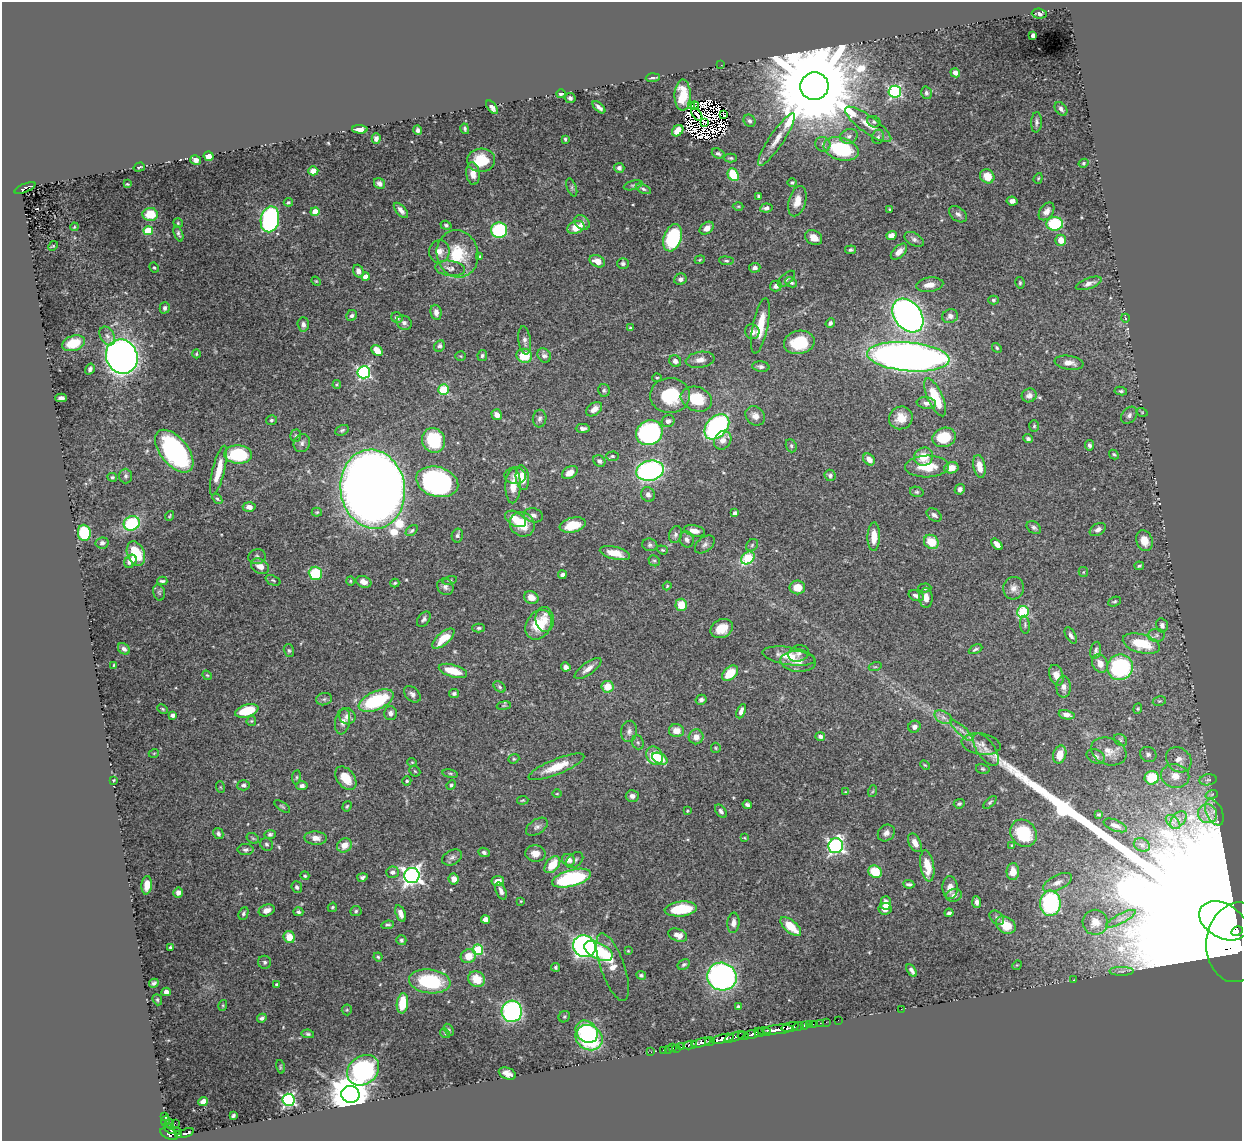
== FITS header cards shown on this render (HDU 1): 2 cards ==
NAXIS1  =                 1240
NAXIS2  =                 1139

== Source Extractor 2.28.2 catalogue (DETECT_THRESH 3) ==
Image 1240 x 1139 px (HDU 1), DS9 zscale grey, 1 PNG px = 1 image px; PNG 1244 x 1143 px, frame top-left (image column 1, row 1139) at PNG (2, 2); each listed source drawn as its Kron ellipse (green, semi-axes under 4 px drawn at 4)
Background 0.621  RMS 0.014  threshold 0.0416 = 3 sigma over >= 5 px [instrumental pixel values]
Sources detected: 533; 17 with non-positive FLUX_AUTO (blend fragments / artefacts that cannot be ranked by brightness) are neither listed nor drawn; of the other 516, the 500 brightest by FLUX_AUTO listed and drawn (16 fainter detections omitted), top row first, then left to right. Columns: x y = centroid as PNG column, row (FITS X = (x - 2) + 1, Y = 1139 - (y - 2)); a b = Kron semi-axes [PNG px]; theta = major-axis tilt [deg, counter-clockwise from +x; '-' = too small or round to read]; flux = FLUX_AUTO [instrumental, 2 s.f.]
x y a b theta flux
1039 14 7 5 -4 3.1
1033 35 4 4 - 4.7
721 65 2 2 - 15
955 73 5 4 - 4.7
653 78 7 2 4 1.5
814 86 14 14 - 26000
895 92 6 6 - 130
926 93 6 5 - 2.1
561 94 4 3 - 2.1
683 95 15 8 90 22
570 98 5 5 - 2.5
695 105 4 3 - 1
692 106 3 2 - 0.82
492 107 8 4 -52 3.9
599 107 8 3 -43 3
1061 109 8 5 -50 2.8
697 114 7 2 -51 3.2
724 115 3 2 - 0.75
749 121 6 5 - 2.4
705 122 3 3 - 1.9
874 122 7 5 -25 1.9
1036 122 10 5 86 2.9
868 124 28 8 -36 14
360 129 8 4 -2 6.8
465 129 5 3 - 1.6
418 130 4 4 - 2.4
678 131 6 5 - 11
849 136 9 7 19 4
878 137 7 6 - 2.4
376 138 5 4 - 3.3
565 139 3 3 - 1.3
777 139 31 7 56 13
823 144 8 7 - 3.3
841 149 18 11 -17 70
718 154 6 5 - 2.2
209 156 5 4 - 12
730 158 6 4 -1 1.7
196 160 5 4 - 4
481 160 14 12 3 28
1084 163 5 4 - 1.3
139 167 6 3 18 1.2
619 168 5 5 - 2.7
313 171 5 4 - 5.5
473 174 11 6 -84 8.1
733 175 6 5 - 38
987 176 7 6 - 15
1038 178 6 4 69 1.2
379 183 6 5 - 3.3
792 183 5 4 - 1.4
127 184 3 2 - 0.85
633 185 10 4 16 2
572 187 9 4 -70 2.3
25 188 11 4 22 180
643 189 8 4 -25 2.1
758 196 4 3 - 1.5
797 201 15 8 74 12
1012 201 5 4 - 3.9
288 202 4 3 - 1.2
738 206 5 3 - 0.96
766 208 6 4 7 2.9
890 209 3 2 - 0.79
401 210 9 4 -49 4.5
1046 211 10 6 53 5.1
315 212 4 4 - 12
150 214 7 6 - 26
958 214 10 6 -39 3.6
270 219 13 9 78 170
582 222 8 6 -36 3.9
178 223 5 5 - 1.2
1055 224 8 7 - 47
446 225 5 4 - 1.6
74 227 4 3 - 0.82
576 227 9 6 21 16
707 228 8 5 38 5.4
499 230 8 7 - 87
148 231 5 4 - 39
178 233 8 4 -69 2.2
891 236 5 4 - 6.8
673 238 14 8 71 85
814 238 9 7 -33 8.3
914 239 10 6 -30 3.4
1061 240 5 5 - 11
53 246 5 4 - 0.97
851 250 5 4 - 2.2
439 252 11 10 - 7.1
899 252 10 5 44 6.8
457 254 24 20 -76 38
480 257 4 3 - 1.4
700 260 5 4 - 0.99
597 261 8 5 -22 8.7
726 261 7 4 -5 1.7
623 263 6 5 - 2.4
154 267 5 4 - 1.2
450 268 15 7 -7 5.2
755 268 6 4 4 3.6
358 271 6 5 - 5.1
365 277 4 4 - 7.9
680 279 6 5 - 3.1
786 279 10 5 42 2.9
316 281 5 4 - 0.93
791 282 6 4 -26 2.7
1020 283 6 4 -78 1.3
1089 283 13 5 20 4.9
930 285 14 7 7 8.8
776 286 6 5 - 4.4
993 300 5 4 - 1.5
165 308 6 5 - 2.2
436 312 8 5 -80 5
352 316 6 5 - 2.4
908 316 18 13 -52 490
950 316 8 6 22 4.2
397 317 6 5 - 3.2
1125 318 4 3 - 0.85
404 323 8 6 -30 3
830 323 5 4 - 2.5
303 324 7 6 - 3.2
760 326 28 7 78 23
630 328 4 3 - 1.1
752 332 7 7 - 4.7
107 336 10 7 -62 4.1
525 340 14 6 -83 4.1
799 342 15 11 12 37
73 343 12 7 17 26
439 346 6 5 - 2.9
997 348 5 4 - 1.2
377 350 6 5 - 11
196 354 4 3 - 1
544 355 7 6 - 3.8
461 356 5 4 - 1
482 356 5 4 - 2
524 356 8 7 - 25
122 357 17 15 -62 660
908 357 41 14 -5 760
700 360 14 8 8 6.7
675 361 6 5 - 3.6
1069 363 14 6 -9 7.7
761 367 9 5 -7 2.6
90 369 6 4 56 2.3
364 372 6 6 - 160
657 378 4 4 - 1.1
337 384 4 4 - 1.1
444 390 5 5 - 46
604 390 6 5 - 1.9
1121 391 6 4 -9 1.6
670 395 20 17 1 46
1029 395 7 7 - 3.9
935 397 20 7 -66 36
61 398 6 4 0 3.1
696 399 16 12 -19 35
926 403 10 6 -8 4.1
594 409 9 6 37 7.1
1142 412 5 3 - 0.87
497 415 5 5 - 5.1
1129 415 9 7 49 3.2
755 416 10 8 -40 6.7
901 418 12 11 - 13
540 419 9 7 82 3.3
271 420 5 5 - 1.6
668 421 7 5 17 3.9
1034 426 6 5 - 1.4
717 427 14 10 46 190
583 428 7 4 1 3.4
342 430 7 5 27 1.7
649 433 14 12 31 160
296 436 6 5 - 1.6
944 437 12 9 18 32
1028 439 5 4 - 2.4
434 440 13 11 -65 47
723 440 10 8 57 7.8
302 443 9 8 - 3.2
1089 445 5 4 - 2.2
791 446 7 5 -70 1.5
174 451 25 13 -51 160
238 454 14 9 -4 68
1114 454 5 4 - 1.2
612 456 6 4 3 1.8
923 457 10 9 - 17
869 459 6 5 - 6.4
599 461 6 5 - 2.6
927 466 22 11 2 23
979 466 11 6 -79 9.5
951 468 7 5 13 10
218 470 25 6 76 19
650 471 14 10 11 230
570 473 8 5 33 8.3
830 475 6 5 - 2.4
126 476 7 6 - 2.3
515 476 10 8 -2 5.7
112 477 5 4 - 1.6
522 477 13 6 -84 15
437 482 21 14 -16 200
513 486 17 7 88 14
373 489 40 32 -81 2700
960 489 5 5 - 3.4
917 492 7 5 -14 1.7
648 494 7 6 - 3.4
217 499 6 4 -48 1.4
249 507 6 5 - 5
317 512 5 4 - 1.2
735 513 4 3 - 2.9
533 515 10 7 -15 4
934 515 8 5 -36 3.2
169 516 5 3 - 0.92
516 519 11 7 -29 14
132 523 8 7 - 61
522 524 13 11 -43 25
573 525 13 7 14 23
1034 527 8 5 -31 2.3
1098 530 9 6 31 3.2
412 531 7 4 40 1.9
694 531 10 5 -11 7.2
84 533 8 6 -82 71
457 535 7 5 78 2.8
675 535 9 6 72 2.6
874 537 14 6 88 12
687 539 8 6 -66 3.4
1144 541 10 8 -69 11
931 542 8 6 -39 19
102 543 6 5 - 2.8
705 544 11 7 38 3.3
997 544 7 4 -48 5.6
650 545 7 6 - 2.4
752 545 7 5 46 1.8
662 550 6 4 -19 1.4
615 553 15 6 -14 13
136 554 13 8 -68 28
257 557 9 7 13 2.9
748 558 7 5 40 54
130 561 7 5 52 6.3
654 561 6 5 - 1.5
260 566 10 7 -30 8
1139 566 5 3 - 1.5
1083 572 5 4 - 1.2
315 573 6 6 - 44
562 575 4 4 - 2.7
273 580 8 4 -22 1.7
450 580 7 4 12 1.4
162 581 5 3 - 1.8
350 581 4 4 - 1.1
364 582 8 5 -22 4.9
395 583 5 3 - 1.5
667 586 4 4 - 1.1
445 587 9 7 -52 3.3
797 587 8 7 - 12
925 588 6 4 1 1.8
1013 588 11 10 - 6
159 592 8 5 -75 1.8
916 596 8 5 -18 3.8
531 597 7 6 - 9.5
926 598 10 6 -86 7.5
1114 602 6 4 22 1.4
681 605 6 5 - 19
1023 612 6 5 - 67
424 619 8 5 54 2.7
545 619 12 9 -83 9.1
539 625 16 12 57 30
1025 625 9 5 -85 1.8
1162 625 7 6 - 3.3
479 628 6 4 0 1.9
722 628 12 9 25 15
1071 635 9 5 -60 3.1
1157 635 8 6 1 3.3
443 639 14 6 41 19
1141 644 19 9 -15 36
124 649 6 5 - 3
975 649 7 3 26 1.8
1096 650 9 5 77 2.7
289 651 6 5 - 1.7
799 653 10 8 15 4.4
789 656 27 9 -9 18
798 661 18 10 -5 9.4
1100 663 9 7 -63 8.3
114 665 3 2 - 0.76
566 667 5 4 - 4.3
875 667 6 4 18 1.3
1120 667 13 12 - 93
588 669 16 6 36 6.4
453 671 14 6 -17 21
730 673 9 6 45 23
207 675 5 4 - 1.1
1056 675 10 7 -71 9.1
500 687 7 5 -42 1.7
607 687 6 6 - 17
1064 687 10 7 89 5.2
454 693 5 4 - 2.4
412 694 9 6 -45 3.6
324 699 8 6 13 2.6
701 700 5 5 - 2.4
376 701 18 9 24 80
1159 701 7 4 10 1.5
504 706 7 3 9 0.99
163 709 5 3 - 1.2
1138 709 5 4 - 1.2
247 711 12 6 17 36
741 711 7 4 66 4.5
390 713 7 6 - 4.1
173 715 4 3 - 4
1067 715 8 4 -12 4.9
347 716 8 8 - 5.7
943 717 9 6 -30 4.3
251 721 5 4 - 1.1
342 721 13 7 80 5.1
914 727 6 5 - 3.9
961 730 14 4 -43 4.8
629 731 10 8 84 4.3
676 731 7 6 - 9.7
820 736 5 4 - 3.3
696 737 7 7 - 7.1
1121 740 7 5 -37 1.8
638 742 7 5 -70 1.8
981 744 20 10 -9 8.7
716 748 5 4 - 1.2
986 750 19 8 -55 7.6
1109 751 18 13 -20 12
154 753 5 3 - 0.77
1060 754 9 6 75 13
1148 754 8 7 - 2.8
654 756 9 7 -60 30
1095 756 9 7 -24 4
514 759 6 4 20 1.2
660 759 8 5 -28 12
1179 760 14 11 -44 9.4
412 762 4 4 - 1
925 765 5 3 - 1
556 767 30 7 22 21
983 769 7 5 -16 1.5
415 771 6 5 - 1.1
450 774 8 4 -9 1.6
1175 776 14 11 -11 12
296 777 7 3 82 1.3
346 778 13 8 -53 17
1152 778 7 6 - 34
113 780 4 3 - 0.97
1208 780 9 5 8 2.3
407 781 5 4 - 1.4
243 785 6 5 - 2.7
451 785 5 4 - 1.6
302 786 5 4 - 3.3
220 787 6 3 -70 1
873 791 6 4 70 1
845 792 4 4 - 0.76
557 794 4 3 - 0.77
1212 794 6 4 20 1.2
632 796 6 6 - 3.5
523 800 6 3 6 1.1
990 802 8 4 44 1.6
959 804 5 4 - 1.8
747 805 4 3 - 2.7
282 806 9 4 -35 1.5
347 806 5 4 - 1.2
687 811 4 3 - 0.9
721 811 7 5 -54 2.8
1214 812 14 8 -65 4.9
1099 814 3 3 - 1.2
1208 814 10 9 - 7.9
1178 820 10 6 50 5.5
1173 822 9 5 -44 3.9
1115 825 12 5 -21 5.3
537 827 12 7 33 3.8
886 833 9 7 43 4.2
1023 833 14 12 -45 46
218 834 6 4 -60 2.5
270 834 5 4 - 2
253 838 7 4 -30 1.5
316 838 11 6 -3 6.7
744 838 3 3 - 0.75
915 843 10 6 -62 8
267 844 7 6 - 2.1
344 845 8 6 40 8.7
1012 845 3 2 - 0.8
1142 845 8 6 -27 3.1
836 846 7 7 - 260
246 850 8 5 0 2.6
484 852 6 4 -25 2.5
535 854 10 8 -2 7.7
452 857 10 7 27 3.3
569 860 6 5 - 6.2
575 860 9 6 38 2.8
552 865 10 6 49 19
927 866 16 6 -81 17
393 872 6 5 - 3.2
875 872 7 6 - 25
1013 872 8 6 87 11
305 876 5 4 - 1.3
412 876 8 7 - 430
362 877 5 3 - 2
571 878 20 8 15 100
454 879 5 5 - 7.1
498 881 6 5 - 9.2
1057 883 15 7 27 6.6
909 884 5 3 - 1.9
147 885 9 5 84 10
297 887 6 5 - 2.2
950 888 11 7 -88 7.1
501 891 9 5 -68 4.6
178 892 5 5 - 3.9
954 895 8 6 14 4.3
521 901 4 3 - 0.85
977 902 6 4 -85 3.5
886 903 7 5 -89 7
1050 903 12 10 -89 130
332 907 5 3 - 1.3
681 909 16 7 6 36
885 909 6 5 - 5.1
267 910 8 5 20 6.9
356 911 5 5 - 1.5
298 912 5 4 - 2
400 913 9 4 -70 5.7
949 913 4 3 - 1.9
243 914 6 4 66 2
997 918 8 6 -42 2.8
486 919 4 4 - 9.8
1121 919 16 4 28 6
1223 921 26 17 -30 470000
1095 922 12 12 - 13
733 923 10 6 84 4.8
388 925 6 3 7 1.5
1006 925 11 8 -31 21
791 927 13 6 -41 23
1237 931 6 4 29 12000
678 935 10 6 -21 7.1
289 937 6 5 - 14
401 940 5 5 - 1.9
1237 942 40 31 83 43000
584 946 11 10 - 270
170 947 3 2 - 1.1
478 950 5 5 - 51
598 951 15 8 -26 53
628 951 3 2 - 0.79
468 956 8 6 28 14
378 957 4 4 - 1.4
265 962 6 6 - 2.3
684 964 7 5 32 1.9
1017 965 5 4 - 0.9
556 967 4 4 - 1.5
613 967 35 12 -70 16
912 971 7 3 -56 3.4
1122 971 12 3 0 2.8
641 975 5 4 - 1.6
722 977 15 13 -22 310
477 979 8 7 - 18
1074 980 3 2 - 4.1
430 981 21 12 -7 67
154 983 5 3 - 1.9
276 985 3 3 - 1.4
166 992 4 4 - 4.4
157 1000 6 4 -69 1.3
402 1003 10 5 83 24
223 1005 5 3 - 1.1
738 1007 4 3 - 2.2
901 1009 2 2 - 21
347 1010 5 5 - 1.1
512 1011 10 10 - 190
564 1017 6 5 - 1.4
262 1018 5 4 - 2.2
838 1020 2 2 - 10
826 1022 2 2 - 7.9
820 1023 2 2 - 12
813 1024 3 2 - 13
804 1025 3 3 - 23
809 1025 3 3 - 28
790 1027 9 4 14 860
798 1027 5 3 - 42
778 1029 15 4 6 1100
449 1030 6 4 -60 1.3
765 1031 7 4 -11 130
587 1032 12 10 -45 41
759 1032 5 4 - 95
445 1033 5 4 - 1.1
308 1034 6 4 -10 1.7
752 1034 7 3 10 360
743 1036 6 3 -7 210
735 1037 10 4 20 400
589 1038 14 12 -31 93
723 1039 11 4 13 1400
710 1041 5 3 - 360
701 1043 10 4 16 890
690 1045 7 3 8 150
682 1047 3 3 - 110
672 1048 3 3 - 32
676 1048 3 2 - 5
668 1049 2 2 - 6.5
663 1050 2 2 - 9
651 1052 2 2 - 6.5
280 1067 7 3 -78 0.92
363 1070 17 14 39 170
507 1073 9 5 -24 5.8
350 1094 9 8 - 3300
288 1100 6 6 - 190
203 1102 5 4 - 7.3
233 1116 4 3 - 1.7
164 1117 3 3 - 22
165 1121 5 3 - 24
169 1123 4 3 - 61
175 1123 2 2 - 11
170 1128 6 4 -39 94
178 1131 3 3 - 73
186 1133 9 3 20 220
169 1134 9 5 -26 300
179 1135 4 3 - 120
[16 fainter detections neither listed nor drawn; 17 non-positive-flux detections neither listed nor drawn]